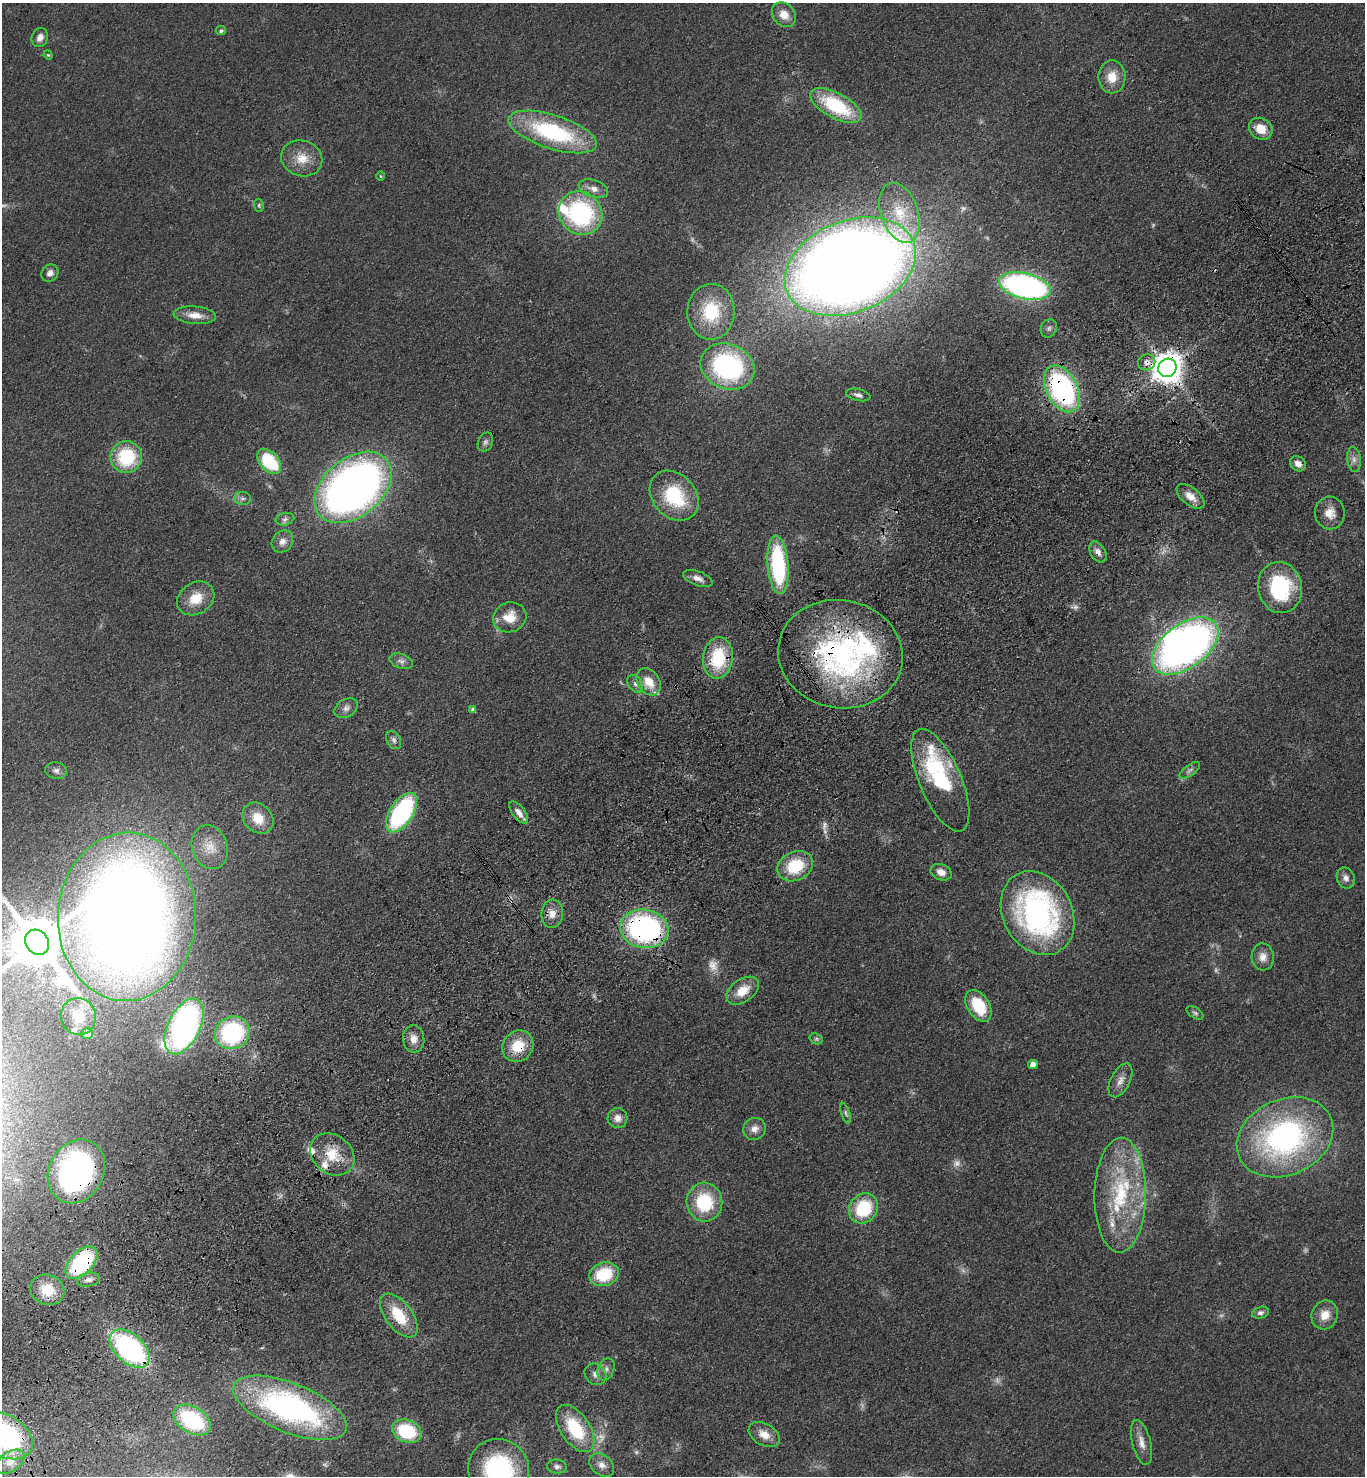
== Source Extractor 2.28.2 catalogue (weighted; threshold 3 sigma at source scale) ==
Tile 7 of 4 x 4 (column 3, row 2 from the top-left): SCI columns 3098-4460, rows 3045-4518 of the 6056 x 6087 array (HDU 1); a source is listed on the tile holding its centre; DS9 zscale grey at full resolution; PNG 1367 x 1478 px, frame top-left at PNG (2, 3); each listed source drawn as its Kron ellipse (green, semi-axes under 4 px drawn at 4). Shown black and unused: <1% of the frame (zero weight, under 3 of 4 exposures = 6% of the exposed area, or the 3 px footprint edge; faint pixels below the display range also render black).
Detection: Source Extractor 2.28.2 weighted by HDU 2 'WHT'; one run over the whole footprint, this tile lists its part. Background 0.072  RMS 0.0064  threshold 0.0287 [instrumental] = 3 sigma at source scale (4.5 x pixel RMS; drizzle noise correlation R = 1.50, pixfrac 1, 0.05/0.05 arcsec/px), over >= 5 px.
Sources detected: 135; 14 too faint to see at this stretch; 1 inside a brighter object's white glare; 2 cosmic-ray / hot-pixel residue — neither listed nor drawn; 8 inside a brighter listed object's ellipse — not listed separately; the other 110 listed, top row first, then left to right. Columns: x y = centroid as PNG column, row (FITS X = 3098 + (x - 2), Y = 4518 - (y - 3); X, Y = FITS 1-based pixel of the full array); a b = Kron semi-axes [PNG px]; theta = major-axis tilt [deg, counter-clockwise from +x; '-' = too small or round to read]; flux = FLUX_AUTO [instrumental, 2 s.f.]
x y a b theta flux
784 15 13 11 -47 8
221 31 5 4 - 1.2
40 37 10 8 67 4.1
48 55 5 4 - 0.68
1112 77 16 13 90 11
836 106 28 12 -28 47
1261 129 12 10 -33 9.9
553 132 46 17 -18 82
302 158 21 17 -18 13
380 176 5 3 - 0.59
593 189 15 8 -17 5.8
259 205 6 4 -85 1.1
580 213 23 20 -43 89
899 213 31 18 -71 26
850 267 68 45 22 1400
50 273 9 8 - 3.7
1025 286 26 13 -13 190
711 312 28 23 88 37
195 315 21 8 -5 7.8
1049 328 9 8 - 2.3
1147 362 9 8 - 4.3
728 366 28 22 -23 110
1167 368 9 9 - 1100
1062 389 25 15 -62 130
858 395 12 6 -13 2.5
485 442 10 7 66 2.2
126 457 16 16 - 41
1354 459 12 7 -85 3.5
269 461 14 9 -48 40
1298 464 8 7 - 4.6
353 487 44 29 39 440
674 496 27 21 -48 40
1190 496 16 8 -39 6.6
242 498 8 6 -2 2.2
1330 513 16 15 - 8.4
285 519 9 6 12 2.4
282 541 12 10 48 4.5
1098 552 11 7 -57 3.8
778 565 29 10 -85 77
698 578 15 7 -20 4.1
1280 588 26 22 -78 56
196 598 20 15 33 14
510 617 17 15 18 13
1185 646 38 21 36 370
840 654 62 54 -11 170
718 658 21 15 84 38
401 661 12 7 -21 3.2
649 682 14 11 -58 13
635 684 10 6 -54 2.4
346 708 13 9 31 3.6
473 710 4 4 - 2.3
394 740 10 6 -62 2.4
1190 770 12 5 37 2.2
56 771 11 8 -11 2.8
940 780 55 21 -67 54
402 813 22 11 57 99
519 813 13 6 -52 5.4
258 818 17 14 -45 13
210 847 22 17 -71 13
795 866 18 14 25 28
941 872 11 8 -21 5.5
1346 878 11 8 -66 3.6
1038 913 44 34 -61 170
552 914 14 10 84 6.6
127 917 84 69 87 1100
644 929 24 19 -9 150
37 942 13 11 -53 4000
1263 957 13 11 -85 5.8
743 991 18 11 35 13
978 1006 17 11 -58 27
1195 1013 9 5 -33 1.5
78 1016 18 17 - 11
184 1026 30 16 64 210
232 1033 17 16 - 80
87 1034 6 5 - 4.5
414 1039 13 10 -85 6.2
816 1039 7 5 -19 1.3
518 1046 16 15 - 18
1033 1065 5 4 - 4.2
1120 1080 18 9 63 5.6
846 1113 11 4 -71 1.6
617 1118 10 10 - 4.8
754 1129 11 10 - 4.9
1285 1137 50 38 24 170
332 1154 24 19 -38 19
76 1171 33 27 61 150
1120 1195 57 26 89 65
704 1202 19 18 - 37
863 1208 16 13 51 35
81 1263 20 11 47 74
604 1274 15 11 18 30
89 1280 12 7 11 3.3
47 1290 17 15 -22 18
1260 1313 8 6 13 2
1325 1315 15 13 63 9.2
399 1316 25 13 -53 24
130 1349 24 14 -42 140
606 1369 11 8 67 3.3
595 1374 12 9 -43 3.9
290 1408 60 24 -22 180
192 1420 20 13 -32 60
575 1428 27 14 -56 36
407 1431 15 11 -20 41
764 1434 17 11 -30 8
5 1436 30 20 -31 110
1142 1442 23 9 -76 6.9
10 1462 16 9 35 5.8
602 1465 14 10 -39 4.9
557 1466 10 7 -7 2.3
499 1469 31 30 - 94
Overlapping masked pixels (flux is a lower limit): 16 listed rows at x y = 850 267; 1147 362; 1167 368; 1062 389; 1098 552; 840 654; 718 658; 940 780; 644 929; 232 1033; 518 1046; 332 1154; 76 1171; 81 1263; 130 1349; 5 1436
Isophote crosses this tile's border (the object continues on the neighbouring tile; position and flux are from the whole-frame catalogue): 3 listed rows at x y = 127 917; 5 1436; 499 1469